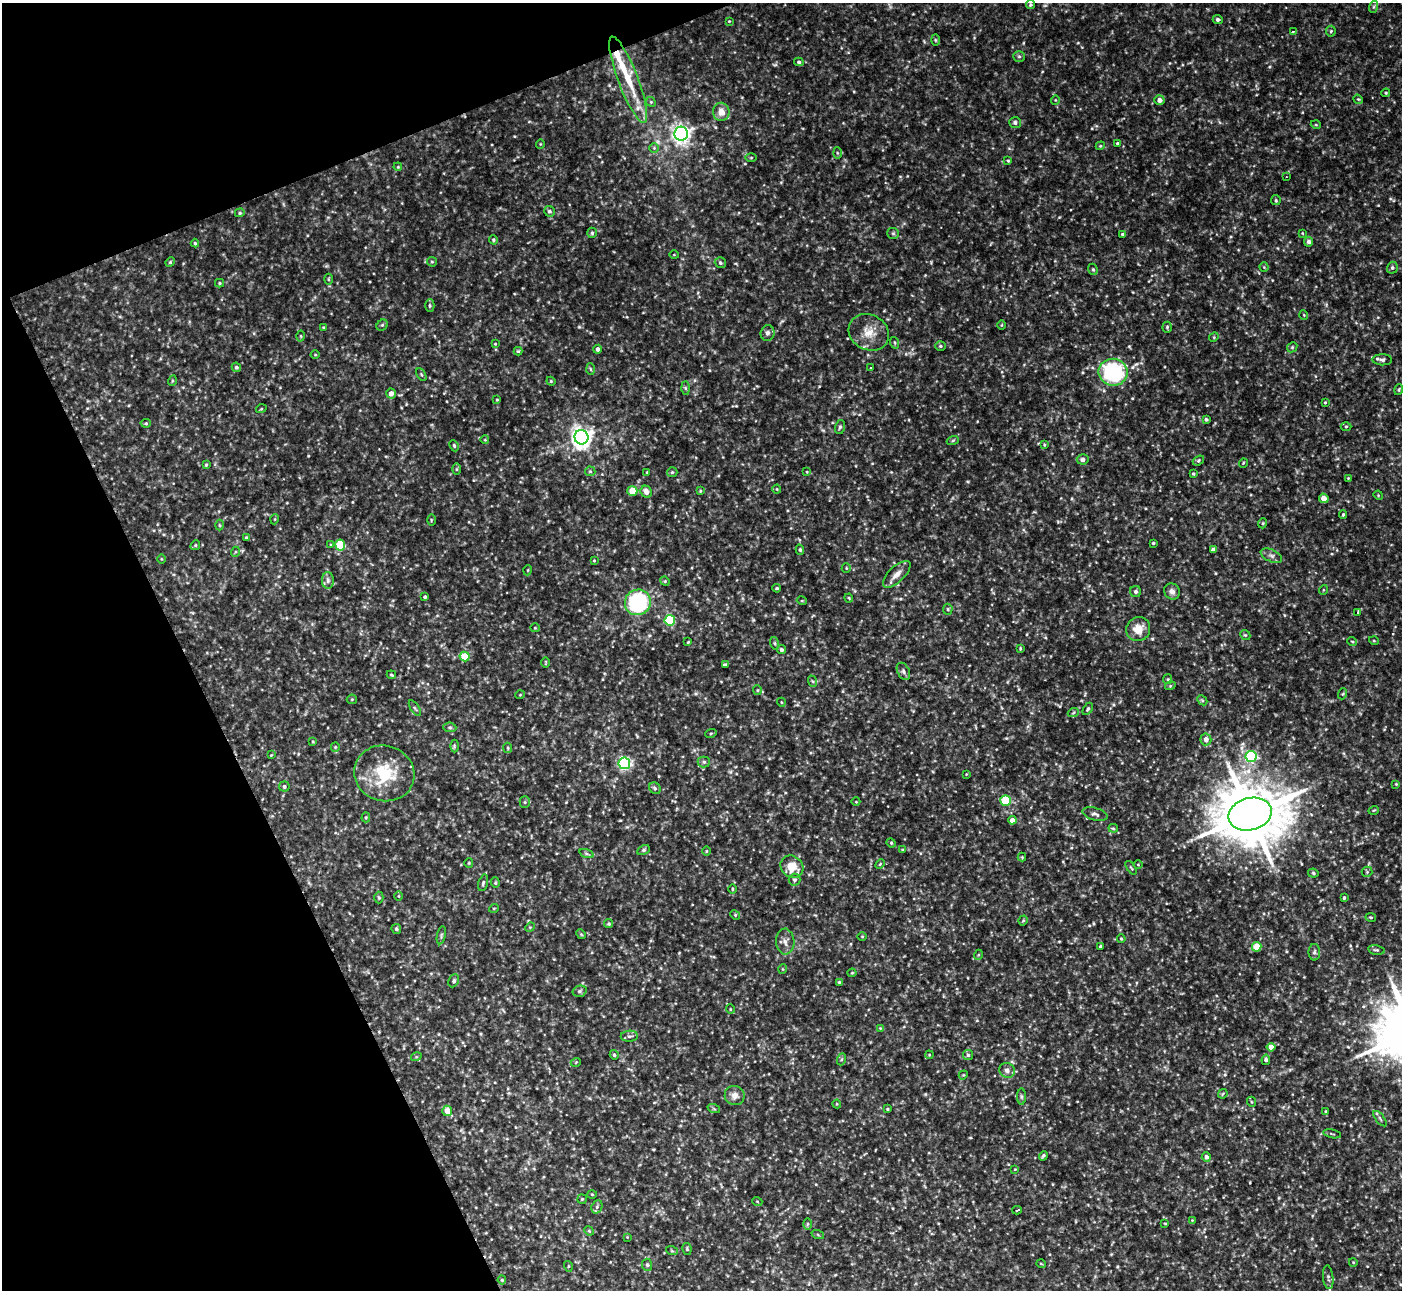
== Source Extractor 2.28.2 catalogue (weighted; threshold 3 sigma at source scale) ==
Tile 5 of 4 x 4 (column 1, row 2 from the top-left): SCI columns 67-1466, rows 2861-4148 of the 6173 x 5943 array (HDU 1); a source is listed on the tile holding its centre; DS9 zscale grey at full resolution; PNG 1404 x 1292 px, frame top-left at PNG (2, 3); each listed source drawn as its Kron ellipse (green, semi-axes under 4 px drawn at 4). Shown black and unused: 20% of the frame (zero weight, under 2 of 3 exposures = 1% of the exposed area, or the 3 px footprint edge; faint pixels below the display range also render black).
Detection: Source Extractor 2.28.2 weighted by HDU 2 'WHT'; one run over the whole footprint, this tile lists its part. Background 0.0722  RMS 0.01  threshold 0.0452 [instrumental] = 3 sigma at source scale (4.5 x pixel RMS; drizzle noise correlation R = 1.50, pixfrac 1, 0.05/0.05 arcsec/px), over >= 5 px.
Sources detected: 283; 1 too faint to see at this stretch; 1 cosmic-ray / hot-pixel residue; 1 long thin detection or spike segment (spike, bleed or trail) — neither listed nor drawn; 5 inside a brighter listed object's ellipse — not listed separately; the other 275 listed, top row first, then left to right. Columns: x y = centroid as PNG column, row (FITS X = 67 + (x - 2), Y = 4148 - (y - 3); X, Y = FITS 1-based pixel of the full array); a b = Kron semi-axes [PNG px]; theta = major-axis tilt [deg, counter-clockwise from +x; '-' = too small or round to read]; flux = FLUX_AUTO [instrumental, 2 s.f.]
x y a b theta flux
1030 5 4 4 - 1.4
1373 7 6 4 70 1.5
1218 19 5 4 - 2.5
729 21 3 3 - 0.69
1293 31 3 3 - 1.3
1331 31 5 5 - 1.4
935 40 6 4 -88 1.3
1019 56 6 5 - 1.8
799 62 5 4 - 1.9
628 80 46 10 -69 40
1386 93 4 3 - 1.1
1358 99 5 4 - 1.2
1055 100 5 3 - 0.72
1159 100 5 4 - 5.1
651 102 5 4 - 1.2
721 112 9 8 - 10
1015 123 6 5 - 2.4
1316 125 5 3 - 0.88
681 134 7 7 - 460
1118 143 4 3 - 1.4
540 144 5 3 - 0.78
1100 146 4 3 - 0.92
654 148 5 5 - 1.5
837 153 6 4 -88 1.4
751 157 5 3 - 0.93
1008 161 4 3 - 0.98
398 167 4 3 - 0.97
1286 177 2 2 - 1
1276 200 5 4 - 1.4
549 211 6 5 - 2.3
240 213 5 4 - 1.2
592 233 5 4 - 1.6
893 233 6 5 - 1.6
1302 233 4 2 - 0.71
1123 234 3 3 - 1.7
493 240 4 4 - 1.2
1309 242 5 4 - 3.1
195 243 4 4 - 1.4
674 255 5 3 - 0.69
170 262 5 4 - 1.2
432 262 5 4 - 1.2
720 263 5 5 - 2
1264 267 4 4 - 1
1392 268 6 5 - 2.1
1093 269 6 4 -68 1.4
328 279 5 3 - 0.99
220 283 4 4 - 1.2
430 306 6 4 90 1.6
1304 315 5 3 - 0.78
382 325 6 5 - 1.5
1001 325 5 3 - 0.82
324 327 4 4 - 0.96
1167 327 5 4 - 1.4
869 332 21 17 -27 17
767 333 8 7 - 3.4
301 336 5 3 - 1.1
1214 337 5 4 - 1.1
895 343 6 3 -71 1.2
495 344 4 3 - 0.78
940 346 5 4 - 1.4
1292 347 5 4 - 1.3
598 349 4 4 - 3.3
518 351 4 4 - 1.1
315 355 4 3 - 0.84
1382 360 10 5 -1 2.6
236 367 5 4 - 2
871 368 3 3 - 4.9
590 369 6 4 -87 1.4
1113 372 14 13 - 110
421 374 7 4 -59 1.4
172 381 5 3 - 1.1
551 381 4 4 - 1
685 388 6 4 -89 1.7
1399 390 5 3 - 1.1
391 394 5 4 - 6.9
497 400 3 3 - 0.83
1325 402 3 3 - 1.1
261 409 5 3 - 0.85
1206 419 4 4 - 1.8
146 423 5 4 - 1.6
1346 426 5 3 - 1
840 427 7 5 73 1.9
581 437 7 7 - 640
485 440 4 3 - 0.72
953 440 6 4 20 1.3
1044 445 4 3 - 0.95
454 446 6 4 -64 1.6
1083 459 6 5 - 3.5
1198 460 6 4 37 1.5
1243 463 5 3 - 0.78
206 465 3 3 - 1.1
457 469 6 4 89 1.1
590 471 5 5 - 1.4
647 472 4 3 - 0.77
672 472 5 5 - 1.5
807 472 4 3 - 0.77
1193 474 4 3 - 1.1
1348 478 3 3 - 0.7
777 489 4 4 - 0.93
632 491 5 5 - 26
700 491 4 3 - 0.99
646 492 6 5 - 6.1
1378 495 5 4 - 0.89
1324 498 5 4 - 6.6
1343 515 4 3 - 1.4
275 519 5 3 - 0.82
431 520 5 3 - 1
1263 523 5 3 - 0.89
220 525 5 3 - 1.1
246 537 4 3 - 0.97
1153 543 3 3 - 1.5
195 545 5 4 - 1.4
331 545 4 4 - 1.1
340 545 5 5 - 40
800 550 5 4 - 1.6
1213 550 4 4 - 5.1
235 552 5 3 - 0.88
1271 556 11 6 -24 3.8
161 559 5 3 - 0.78
594 561 3 2 - 0.89
846 568 5 4 - 1.1
528 570 5 3 - 0.78
897 574 17 7 43 8
328 580 8 6 -89 3.2
665 581 5 4 - 1.1
777 588 4 3 - 1.3
1323 590 5 3 - 0.81
1172 591 8 7 - 5
1136 592 5 5 - 2.5
425 597 3 3 - 1.8
849 598 4 3 - 1.1
802 601 5 3 - 0.85
638 602 13 12 - 97
948 609 5 5 - 1.5
1358 612 3 2 - 1.5
670 620 5 5 - 65
535 628 5 4 - 1.1
1138 629 12 12 - 14
1245 635 5 4 - 1.3
1352 641 5 3 - 0.94
1374 641 5 3 - 0.85
688 642 3 2 - 0.94
774 643 6 4 -74 1.5
1020 648 4 3 - 1
781 650 5 4 - 2.3
465 656 5 5 - 24
546 663 5 2 - 0.86
725 665 4 3 - 1.6
903 671 9 6 -63 2.9
391 675 4 3 - 1.2
1168 679 5 4 - 1.1
812 681 6 3 -70 1.3
1170 686 5 3 - 1.2
757 690 5 4 - 1.2
1342 694 6 3 69 1
520 695 5 3 - 0.74
352 699 5 5 - 1.4
1202 700 6 4 -44 1.5
781 702 4 3 - 0.73
415 708 9 3 -56 1.7
1088 709 7 4 58 1.6
1073 713 5 3 - 1
450 727 6 4 -6 1.8
711 733 6 3 19 1.1
1206 739 6 5 - 5.8
313 741 4 4 - 0.99
454 746 6 4 90 1.4
335 747 5 4 - 1
508 748 5 4 - 1.3
271 755 3 3 - 0.76
1251 756 5 5 - 100
704 762 6 5 - 2.1
624 763 6 5 - 200
384 773 30 27 -17 51
966 774 4 3 - 0.72
1396 784 4 3 - 0.92
284 786 5 5 - 2.1
655 788 6 5 - 1.9
1006 800 5 5 - 46
525 802 5 5 - 1.4
856 802 4 3 - 0.75
1374 810 5 3 - 0.83
1095 814 13 6 -17 3.6
1250 814 22 16 15 7400
366 817 5 4 - 1.1
1012 820 4 4 - 5
1113 828 5 4 - 1.2
891 843 5 4 - 1.1
643 850 6 4 28 1.6
902 850 4 3 - 0.9
706 851 5 3 - 0.81
587 854 7 3 -19 1.6
1022 857 4 4 - 0.89
469 863 5 4 - 1
880 864 5 3 - 0.96
1138 865 5 3 - 0.88
792 867 12 10 -43 19
1131 868 8 3 -56 1.2
1367 872 5 5 - 1.4
1313 873 5 4 - 1.5
794 880 6 6 - 2.1
483 883 8 4 74 2.2
495 883 5 4 - 1.3
732 889 5 3 - 1.1
399 896 5 3 - 0.86
379 898 6 4 -88 1.3
1344 898 3 3 - 1.6
494 908 5 3 - 0.83
735 915 5 4 - 1.2
1371 917 5 3 - 0.92
1023 920 5 4 - 1.2
609 924 4 4 - 1.3
530 927 5 4 - 1
396 929 5 5 - 1.7
581 934 5 4 - 1
441 935 9 3 77 1.7
862 936 4 3 - 0.84
1121 939 4 3 - 1.1
785 942 13 9 -88 5.6
1100 946 3 3 - 1.5
1257 947 5 4 - 27
1376 950 8 4 -11 1.9
1314 952 8 5 89 2.4
978 955 5 3 - 0.9
782 969 5 3 - 0.85
852 973 4 4 - 0.96
454 981 7 5 64 1.8
839 982 4 4 - 1
580 991 7 5 15 2
730 1009 5 3 - 0.8
880 1028 4 4 - 0.82
629 1036 8 5 2 2.7
1271 1047 4 4 - 7.2
614 1055 5 4 - 1.7
929 1055 4 3 - 0.83
968 1055 5 5 - 1.7
416 1057 5 3 - 1
842 1059 6 4 70 1.4
1266 1060 5 4 - 2.5
576 1062 5 3 - 0.75
1007 1070 8 7 - 4
963 1075 5 3 - 0.92
1223 1094 5 3 - 0.93
735 1096 10 9 - 6.8
1021 1097 8 4 -89 1.6
1252 1102 5 3 - 0.96
837 1104 4 4 - 0.96
714 1109 6 4 -19 1.3
887 1109 4 3 - 1.1
447 1111 5 5 - 11
1326 1111 3 3 - 0.93
1380 1119 9 3 -51 1.4
1332 1134 9 2 -12 1.2
1043 1156 5 3 - 1.9
1206 1157 5 4 - 3.6
1015 1169 3 2 - 0.69
592 1194 5 3 - 0.86
582 1199 4 4 - 1.1
757 1201 5 3 - 0.78
597 1207 7 5 69 2.3
1017 1210 5 3 - 3.2
1192 1220 4 4 - 0.82
1165 1223 4 2 - 0.81
808 1224 6 4 89 1.4
589 1231 5 4 - 1
818 1235 6 4 -20 1.5
627 1237 4 3 - 0.68
687 1249 6 4 -79 1.4
672 1251 6 3 -19 1.1
1353 1262 4 3 - 0.8
1041 1264 5 3 - 0.73
647 1265 6 5 - 1.6
568 1266 5 3 - 0.93
1328 1277 12 5 -84 2.9
502 1280 4 4 - 1.3
Unlisted compact peaks at least as high as the median listed source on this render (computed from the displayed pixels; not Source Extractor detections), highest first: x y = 579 327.